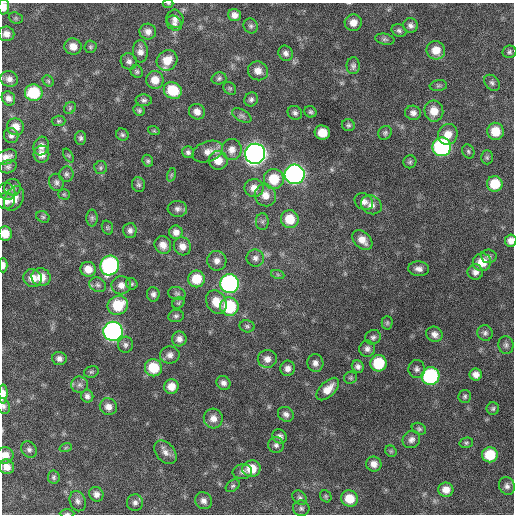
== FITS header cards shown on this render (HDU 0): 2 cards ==
NAXIS1  =                  512 / Axis length
NAXIS2  =                  512 / Axis length

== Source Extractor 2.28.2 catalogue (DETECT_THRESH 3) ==
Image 512 x 512 px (HDU 0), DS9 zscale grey, 1 PNG px = 1 image px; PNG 516 x 516 px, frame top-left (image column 1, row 512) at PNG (2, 3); each listed source drawn as its Kron ellipse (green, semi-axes under 4 px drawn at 4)
Background 657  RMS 20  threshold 59.7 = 3 sigma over >= 5 px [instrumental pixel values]
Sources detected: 187; all 187 listed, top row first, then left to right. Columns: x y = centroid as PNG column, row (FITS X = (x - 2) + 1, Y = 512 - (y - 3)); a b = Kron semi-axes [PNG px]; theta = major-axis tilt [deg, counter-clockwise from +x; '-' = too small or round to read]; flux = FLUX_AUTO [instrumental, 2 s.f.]
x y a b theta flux
168 3 5 3 - 1200
4 7 8 5 86 11000
234 15 6 6 - 7200
16 18 7 5 -21 2400
175 19 9 8 - 6600
174 23 8 7 - 5000
353 23 8 8 - 12000
410 25 7 7 - 4900
251 26 7 7 - 3200
399 31 7 6 - 3300
148 32 8 8 - 7500
6 34 8 7 - 8300
385 39 10 5 -10 3000
73 46 9 8 - 12000
90 47 6 6 - 2500
436 50 9 9 - 18000
140 51 11 7 -88 7800
509 52 7 6 - 3100
286 53 8 7 - 5500
167 60 11 9 43 22000
129 61 8 7 - 5000
353 66 8 6 89 3800
137 71 6 5 - 2600
258 71 10 9 - 11000
219 78 7 6 - 2900
9 79 9 7 -25 7300
155 80 9 8 - 16000
48 81 6 5 - 2100
492 83 9 6 -48 3600
438 86 8 5 6 2800
230 88 7 5 -43 2300
173 90 9 8 - 39000
34 93 9 8 - 64000
8 98 7 6 - 6700
251 99 7 6 - 3900
144 100 8 6 -3 3500
70 108 6 5 - 2200
139 110 6 5 - 2600
434 111 10 9 - 17000
197 112 8 7 - 8400
310 112 6 5 - 2600
295 113 7 6 - 3800
413 113 8 7 - 6100
242 116 10 6 -28 4000
59 121 7 5 2 2400
348 125 6 6 - 2900
16 127 8 8 - 14000
154 131 6 3 -18 1500
495 131 8 8 - 25000
322 133 7 7 - 22000
385 133 7 6 - 3000
448 134 10 9 - 16000
122 135 6 5 - 2700
11 136 7 7 - 4500
80 138 7 6 - 3400
41 146 9 7 73 7900
442 147 9 9 - 240000
232 150 10 10 - 10000
208 151 16 10 20 12000
468 151 7 5 -61 2800
188 152 6 5 - 3400
41 154 8 8 - 9900
255 154 10 10 - 900000
68 155 7 4 -58 1900
6 157 11 7 20 9100
487 157 7 6 - 2700
218 160 9 9 - 17000
148 161 6 5 - 2400
410 162 6 6 - 2500
8 167 9 6 19 3800
101 168 6 6 - 2700
66 174 8 7 - 3900
295 174 10 9 - 510000
171 175 7 4 72 2100
274 179 10 10 - 36000
56 182 8 7 - 4400
495 184 8 8 - 32000
138 185 7 6 - 3200
13 187 8 8 - 4700
254 188 9 9 - 12000
7 191 9 8 - 3900
64 194 5 5 - 2300
265 195 11 10 - 14000
14 199 13 9 60 14000
6 201 9 8 - 9700
364 202 9 8 - 7100
371 205 11 9 -30 8000
177 209 9 8 - 5300
43 217 7 5 -27 2400
92 218 8 6 -90 3200
290 219 9 9 - 29000
262 222 8 6 -89 3300
107 228 7 5 -72 2200
130 230 7 6 - 4900
176 232 7 6 - 7500
5 234 7 6 - 17000
362 240 11 8 -45 13000
511 241 6 5 - 8500
163 245 9 8 - 11000
182 246 9 8 - 10000
489 256 8 6 -4 3900
255 258 9 8 - 5800
217 261 10 9 - 8100
482 262 9 9 - 23000
3 265 7 4 90 6300
110 265 10 9 - 240000
88 269 7 7 - 15000
419 269 10 7 -4 7200
475 272 8 7 - 6900
278 275 7 4 -19 2300
41 277 9 9 - 20000
33 278 9 8 - 13000
196 279 8 8 - 31000
132 284 6 5 - 2300
230 284 9 9 - 330000
98 285 8 7 - 4500
121 285 9 9 - 9800
177 293 9 6 -12 3200
153 294 7 6 - 4700
216 302 12 9 -63 21000
178 303 7 5 35 2000
118 305 10 9 - 44000
229 307 9 9 - 76000
176 316 8 6 10 3300
387 323 7 5 88 2200
247 326 7 6 - 2900
113 331 9 9 - 440000
485 333 8 7 - 4000
434 334 8 7 - 7200
373 337 8 7 - 3900
179 339 7 7 - 6900
125 345 8 7 - 4300
506 345 9 7 -80 4000
367 349 8 8 - 5400
170 355 10 8 7 7100
59 358 7 6 - 6200
267 359 9 9 - 8700
315 363 9 8 - 6800
378 363 8 8 - 52000
358 367 6 6 - 4600
153 368 9 8 - 41000
288 368 8 7 - 7500
417 369 9 8 - 5000
91 372 7 5 14 2600
476 374 6 6 - 8200
430 376 9 9 - 150000
351 378 6 6 - 2500
223 383 7 6 - 5700
79 385 8 8 - 5100
171 386 7 7 - 15000
328 389 14 7 45 15000
3 394 9 4 90 13000
87 396 6 6 - 4700
465 396 6 6 - 2800
3 406 8 6 -68 3800
108 407 9 8 - 9100
493 409 6 6 - 2600
286 414 8 7 - 5300
213 418 10 9 - 11000
419 429 7 5 -28 2800
280 436 7 6 - 5000
411 440 9 8 - 6100
466 443 7 5 14 2300
276 445 8 7 - 4400
66 447 6 4 20 1800
29 450 9 7 -52 4400
391 451 6 5 - 2000
165 452 13 9 -50 8500
5 455 8 8 - 13000
490 455 8 7 - 39000
374 464 7 7 - 8900
7 467 7 7 - 11000
251 469 9 8 - 27000
242 472 10 7 5 4700
54 477 6 6 - 2700
233 486 8 5 38 2600
507 486 9 7 -70 5000
446 490 7 7 - 12000
96 494 7 7 - 6200
326 496 6 5 - 2100
300 498 8 6 -43 3400
350 499 8 8 - 25000
78 501 10 8 -69 5400
204 501 9 8 - 6700
135 503 8 8 - 4900
301 508 8 8 - 3900
67 514 7 3 0 1900
At the frame edge (FLAGS 8, measured only in part): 10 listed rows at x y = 168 3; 4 7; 6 157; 5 234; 511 241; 3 265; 3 394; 3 406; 5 455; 67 514